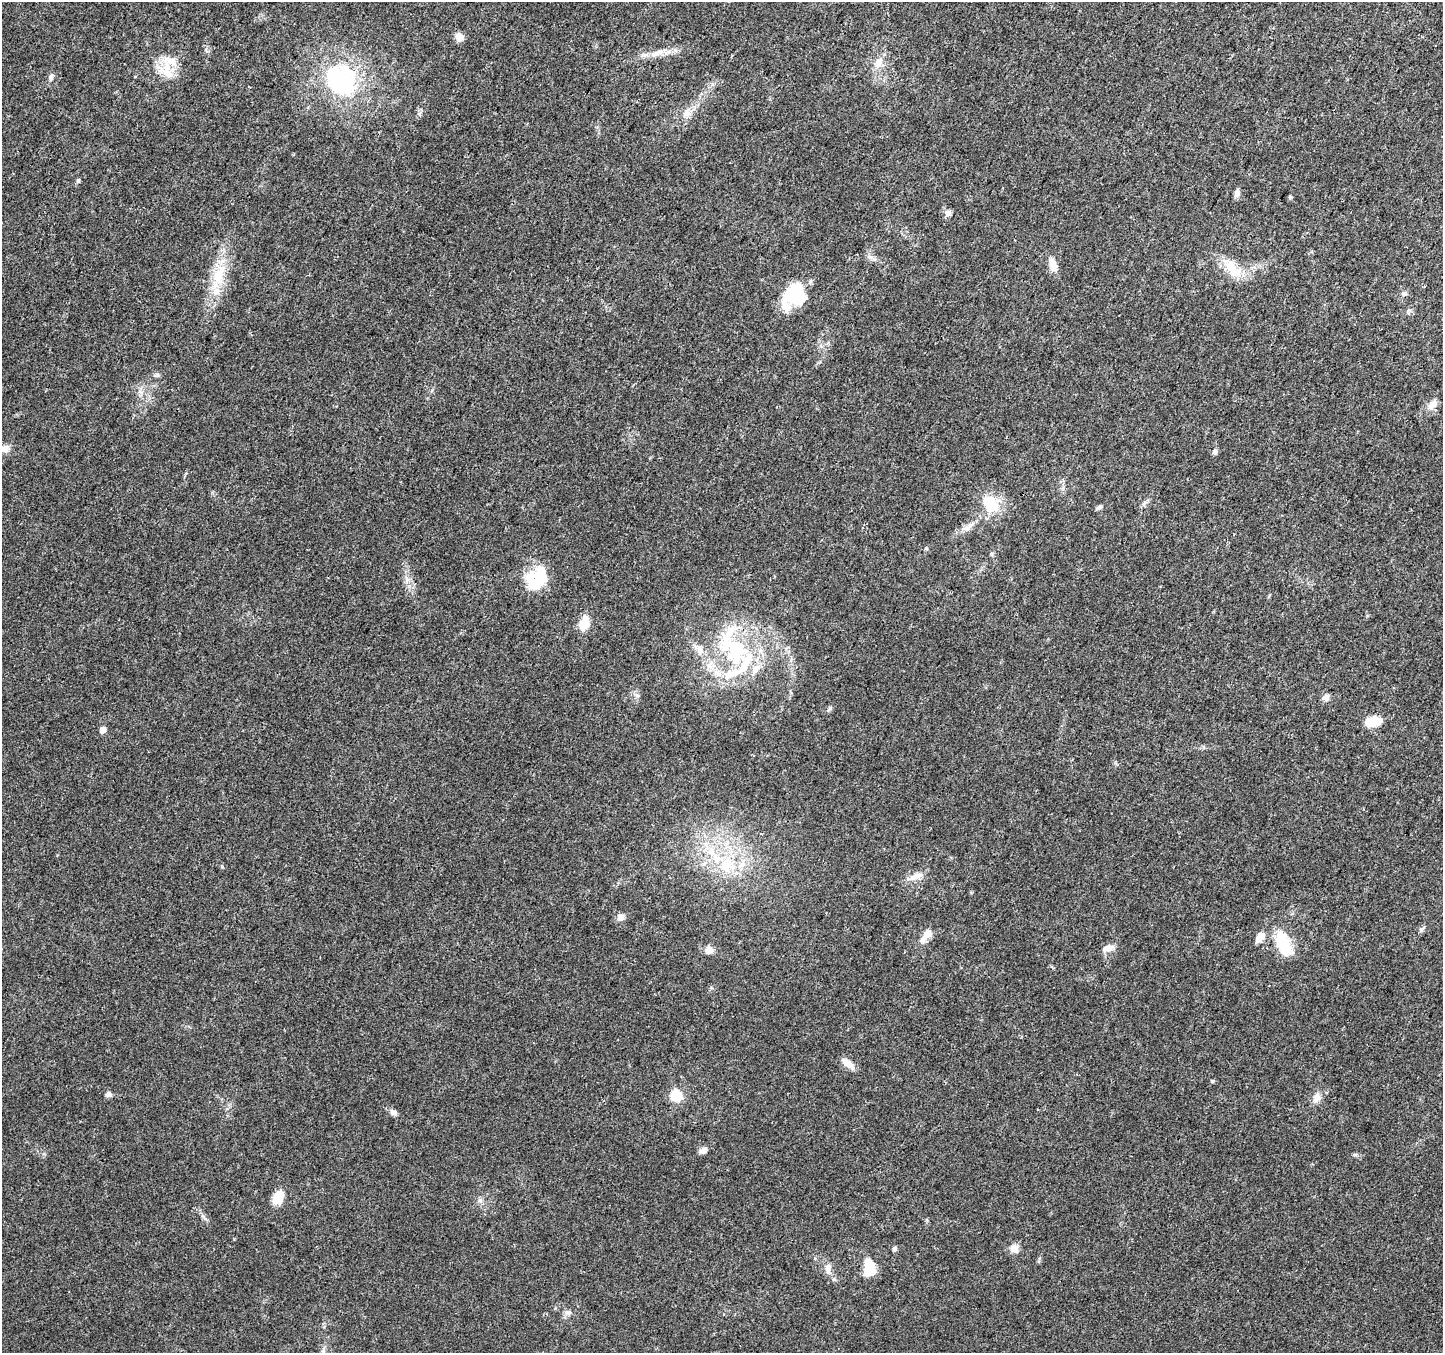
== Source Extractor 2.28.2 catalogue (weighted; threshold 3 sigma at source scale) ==
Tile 10 of 4 x 4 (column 2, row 3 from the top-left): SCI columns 1442-2882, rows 1549-2899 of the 5770 x 5865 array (HDU 1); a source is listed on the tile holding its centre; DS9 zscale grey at full resolution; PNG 1445 x 1355 px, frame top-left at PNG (2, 2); no overlay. Shown black and unused: <1% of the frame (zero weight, under 3 of 4 exposures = <1% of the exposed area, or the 3 px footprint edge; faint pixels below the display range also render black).
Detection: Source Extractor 2.28.2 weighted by HDU 2 'WHT'; one run over the whole footprint, this tile lists its part. Background 0.0205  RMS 0.0032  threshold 0.0145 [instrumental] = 3 sigma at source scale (4.5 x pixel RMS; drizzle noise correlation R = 1.50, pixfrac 1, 0.0396/0.0396 arcsec/px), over >= 5 px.
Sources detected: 72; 5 inside a brighter object's white glare — not listed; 8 inside a brighter listed object's ellipse — not listed separately; the other 59 listed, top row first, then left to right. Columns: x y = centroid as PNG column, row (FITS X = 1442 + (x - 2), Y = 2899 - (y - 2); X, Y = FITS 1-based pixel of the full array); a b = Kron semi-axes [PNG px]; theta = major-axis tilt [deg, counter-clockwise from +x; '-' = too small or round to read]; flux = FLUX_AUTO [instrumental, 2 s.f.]
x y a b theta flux
460 37 11 9 -39 2.3
657 53 24 7 21 3.7
170 61 26 11 -12 5
878 62 14 10 57 3.2
168 73 18 10 -43 4.4
51 77 8 6 72 0.99
341 80 35 33 -52 41
419 114 6 6 - 0.69
686 114 13 8 7 2.3
78 181 6 5 - 0.61
1237 193 11 6 75 1.3
1290 197 5 5 - 0.41
948 213 9 8 - 1.3
870 257 7 4 -19 0.81
1053 265 17 8 -70 3.5
1232 268 33 14 -52 7.7
219 275 42 14 72 12
798 291 32 17 58 15
1404 293 8 6 18 0.95
157 375 7 5 44 0.65
1433 404 17 9 49 2.7
5 449 11 10 - 2
1215 452 7 6 - 1
991 504 22 15 -67 10
1099 507 7 5 41 0.81
968 527 17 7 45 2.3
532 581 28 21 -68 11
584 623 19 11 71 4.7
700 649 12 9 -56 2.6
736 651 49 32 -79 32
637 695 7 4 -19 0.57
1326 697 9 7 28 1.7
829 709 8 3 45 0.5
1373 721 18 10 5 6.2
102 730 5 5 - 3
727 866 22 18 1 11
916 876 17 9 20 3
621 917 9 9 - 1.6
1421 929 9 5 51 0.77
926 935 19 9 49 3.5
1260 937 12 8 50 3.4
1283 942 28 16 -63 12
1107 948 15 8 16 2.5
709 950 10 9 - 1.9
848 1063 19 7 -38 2.8
1212 1081 5 4 - 0.46
108 1094 8 6 0 1.1
676 1095 6 6 - 30
1317 1097 12 9 74 2.4
394 1113 9 6 -34 1.3
703 1150 11 7 27 1.6
278 1196 16 11 60 5.1
480 1200 7 7 - 0.96
894 1249 5 5 - 0.92
1014 1249 12 11 - 2.4
869 1268 19 11 87 8.3
828 1269 18 9 -84 2.5
568 1312 9 7 -14 1.3
323 1351 8 6 81 1
Isophote crosses this tile's border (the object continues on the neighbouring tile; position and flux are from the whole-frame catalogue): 1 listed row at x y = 323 1351
Unlisted compact peaks at least as high as the median listed source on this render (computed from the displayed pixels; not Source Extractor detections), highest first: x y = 926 548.